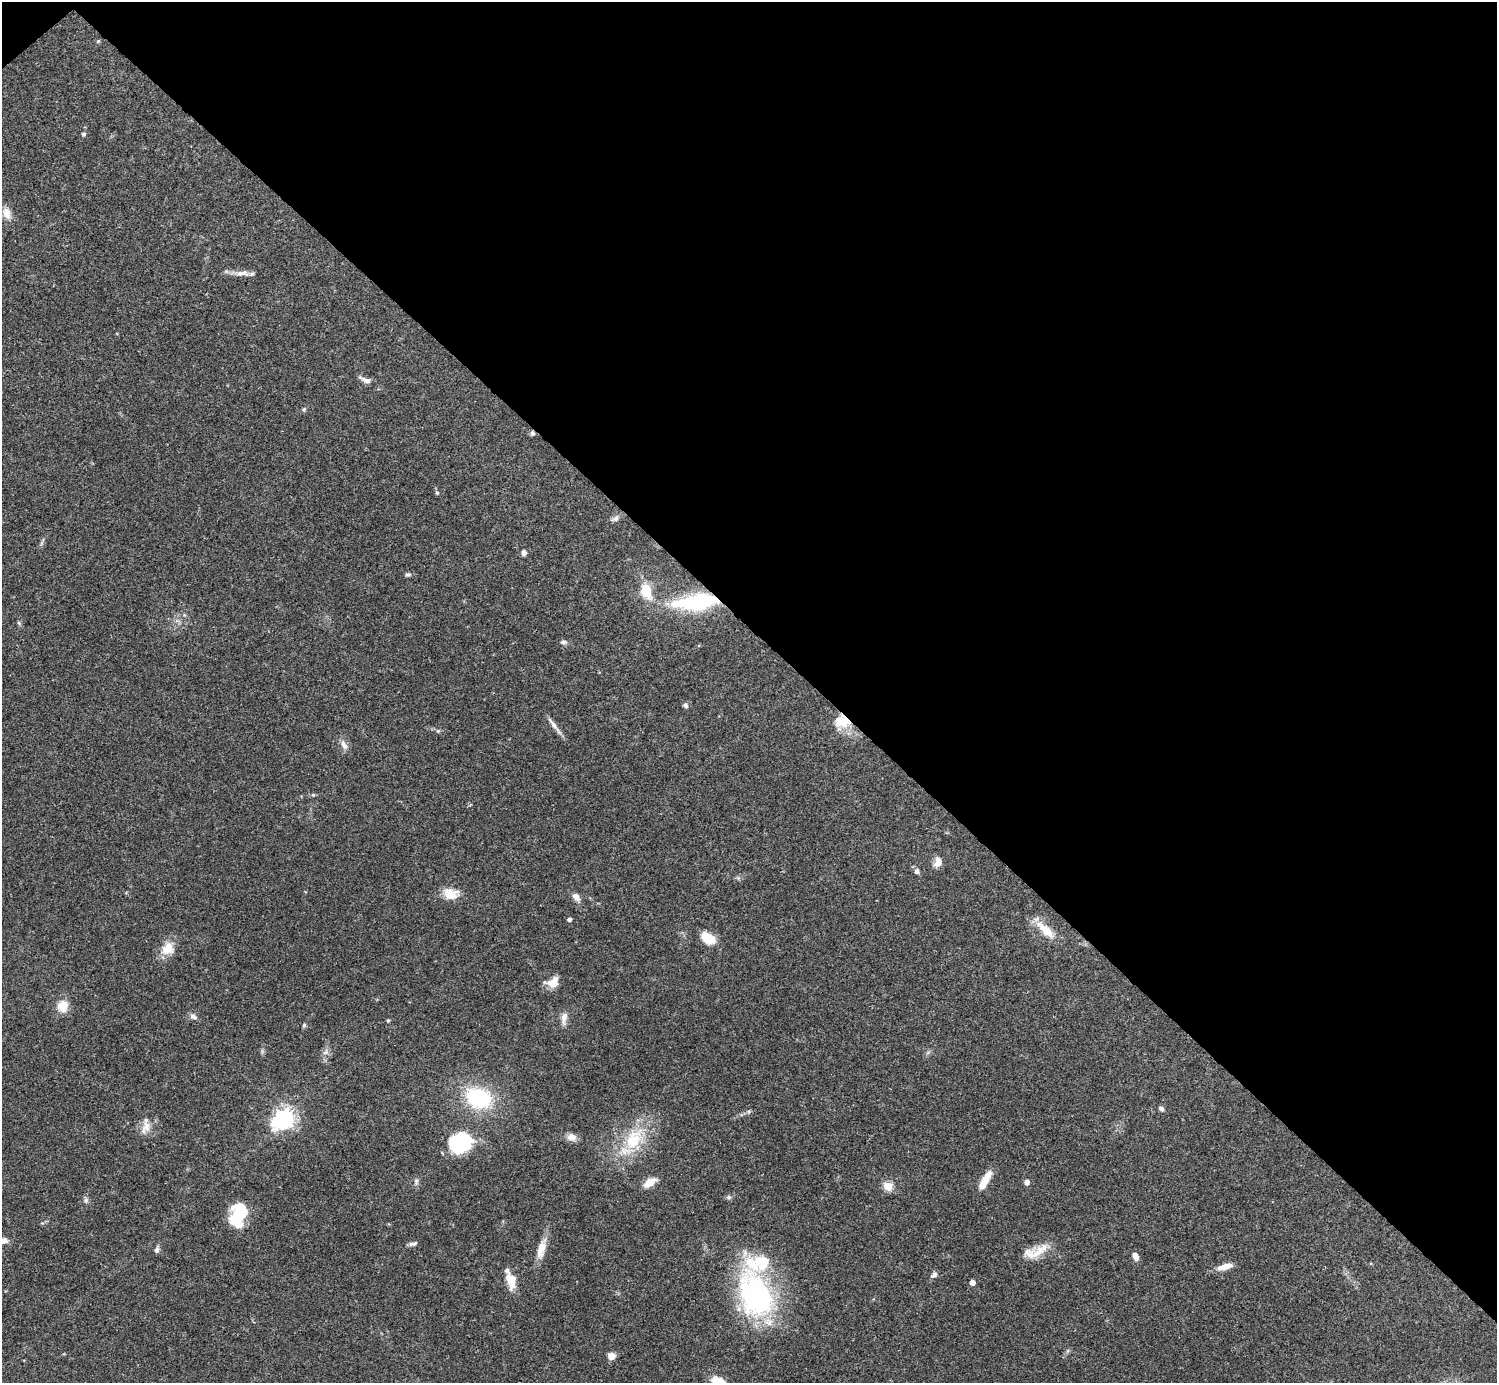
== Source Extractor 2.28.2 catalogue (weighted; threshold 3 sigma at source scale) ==
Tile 3 of 4 x 4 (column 3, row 1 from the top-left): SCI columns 2990-4484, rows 4302-5682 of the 5982 x 5981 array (HDU 1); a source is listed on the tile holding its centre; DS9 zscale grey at full resolution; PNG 1499 x 1385 px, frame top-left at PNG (2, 2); no overlay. Shown black and unused: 46% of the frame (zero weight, under 3 of 4 exposures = <1% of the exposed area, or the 3 px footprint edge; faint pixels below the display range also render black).
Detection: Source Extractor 2.28.2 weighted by HDU 2 'WHT'; one run over the whole footprint, this tile lists its part. Background 0.0411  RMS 0.0027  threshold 0.012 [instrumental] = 3 sigma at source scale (4.5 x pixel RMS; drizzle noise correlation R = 1.50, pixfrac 1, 0.05/0.05 arcsec/px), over >= 5 px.
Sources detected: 70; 1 too faint to see at this stretch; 2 inside a brighter object's white glare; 1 cosmic-ray / hot-pixel residue — not listed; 2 inside a brighter listed object's ellipse — not listed separately; the other 64 listed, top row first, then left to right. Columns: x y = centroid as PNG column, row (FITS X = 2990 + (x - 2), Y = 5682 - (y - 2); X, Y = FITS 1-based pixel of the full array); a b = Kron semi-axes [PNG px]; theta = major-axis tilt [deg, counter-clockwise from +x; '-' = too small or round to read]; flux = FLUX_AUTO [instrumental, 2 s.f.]
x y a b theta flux
98 41 5 4 - 0.29
83 134 5 4 - 0.69
7 213 15 10 -66 2.7
242 273 24 7 -1 2.3
365 380 20 7 -25 1.7
304 409 6 5 - 0.5
437 493 6 5 - 0.36
615 519 11 7 23 1.1
523 553 7 6 - 0.92
408 574 8 5 17 0.62
646 591 19 12 -72 6.7
696 602 52 17 6 27
177 621 7 4 18 0.59
19 623 6 4 -71 0.38
563 642 9 5 0 0.69
685 706 7 6 - 0.71
842 721 20 16 3 6.7
554 726 30 5 -52 1.9
438 731 6 5 - 0.43
344 745 15 7 -65 1.6
313 795 5 5 - 0.4
938 862 11 8 85 2.5
917 871 7 6 - 0.96
451 894 20 13 -9 4.3
576 897 10 6 -49 2
569 919 5 4 - 0.63
1045 930 33 10 -44 5.2
708 938 15 9 -34 6
168 948 19 16 48 4.2
553 982 13 9 25 4.2
63 1006 11 10 - 4.9
193 1016 11 7 -32 1.1
564 1018 17 7 85 2
388 1020 5 4 - 0.32
304 1025 5 5 - 0.43
326 1052 10 7 48 1.2
479 1098 27 20 -22 23
1161 1108 6 5 - 0.84
285 1118 7 6 - 150
146 1127 20 12 69 3.1
571 1137 12 10 -15 1.9
634 1139 40 23 55 15
459 1144 24 20 -13 17
985 1180 22 8 59 4.8
416 1182 11 6 82 0.86
1027 1182 6 6 - 1.2
649 1183 16 8 34 3.5
888 1186 5 5 - 14
729 1197 8 6 0 0.6
86 1200 8 6 75 0.72
238 1214 25 15 74 13
2 1241 17 8 -1 2.2
413 1244 12 5 14 0.81
541 1249 27 9 75 4
157 1250 8 6 78 0.9
1035 1252 34 14 18 5.7
1135 1256 8 5 -66 2
1225 1267 20 7 13 2.8
934 1275 8 6 37 1.1
511 1279 23 11 -74 5
972 1283 4 4 - 2.2
755 1295 62 39 -70 51
611 1356 7 7 - 2
718 1381 15 8 -16 4.7
Overlapping masked pixels (flux is a lower limit): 2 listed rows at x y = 696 602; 842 721
Isophote crosses this tile's border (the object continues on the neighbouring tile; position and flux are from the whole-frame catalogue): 2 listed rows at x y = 2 1241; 718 1381